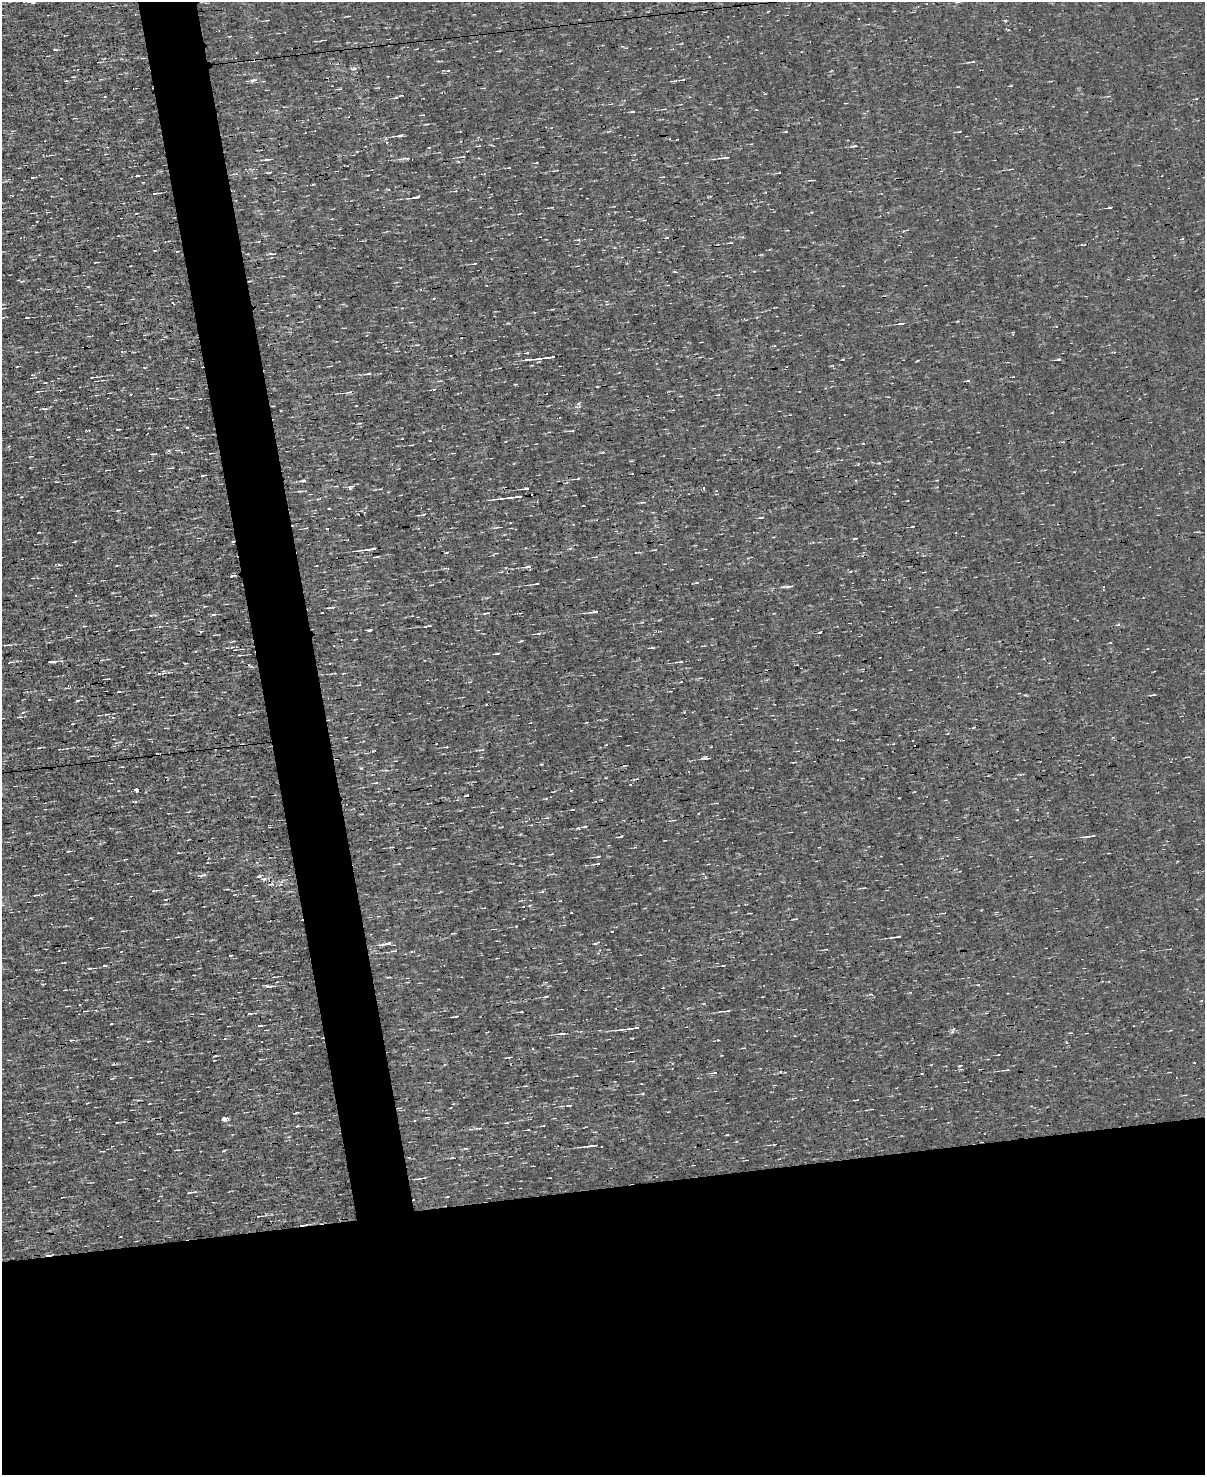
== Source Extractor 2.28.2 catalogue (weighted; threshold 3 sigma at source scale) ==
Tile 11 of 4 x 3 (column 3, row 3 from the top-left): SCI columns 2408-3610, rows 140-1612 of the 4814 x 4810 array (HDU 1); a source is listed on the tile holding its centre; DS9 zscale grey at full resolution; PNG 1207 x 1477 px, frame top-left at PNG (2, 2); no overlay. Shown black and unused: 24% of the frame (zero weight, under 3 of 4 exposures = <1% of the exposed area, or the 3 px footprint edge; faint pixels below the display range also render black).
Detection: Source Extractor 2.28.2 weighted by HDU 2 'WHT'; one run over the whole footprint, this tile lists its part. Background -5.64e-04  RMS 0.04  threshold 0.181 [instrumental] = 3 sigma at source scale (4.5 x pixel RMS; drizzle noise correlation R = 1.50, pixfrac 1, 0.05/0.05 arcsec/px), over >= 5 px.
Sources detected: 151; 8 cosmic-ray / hot-pixel residue — not listed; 2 inside a brighter listed object's ellipse — not listed separately; the other 141 listed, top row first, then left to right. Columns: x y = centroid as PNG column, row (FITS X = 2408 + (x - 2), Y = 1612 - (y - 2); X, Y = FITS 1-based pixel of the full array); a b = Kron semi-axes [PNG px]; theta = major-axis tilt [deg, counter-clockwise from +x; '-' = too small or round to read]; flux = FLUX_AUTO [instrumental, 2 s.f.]
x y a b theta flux
33 2 5 3 - 3.6
1005 20 4 3 - 4
55 50 5 2 - 5
972 62 9 3 4 7.4
354 68 6 5 - 9.3
253 80 10 5 23 11
682 80 10 3 7 6.2
339 89 6 2 5 4.1
105 97 4 3 - 3
633 111 6 3 2 4.6
959 132 4 3 - 2.6
400 136 9 3 7 13
854 146 7 3 4 6.3
462 157 9 2 7 6.1
406 158 10 4 3 11
725 158 13 2 4 9.5
267 159 9 3 4 7
509 168 4 2 - 2.9
270 172 5 3 - 3.6
779 173 3 2 - 2.4
137 176 4 3 - 6.3
33 177 5 2 - 3.9
388 189 3 3 - 6.6
154 193 5 3 - 4.6
416 197 9 3 12 12
1110 208 5 3 - 4.1
37 221 2 2 - 2.2
1183 239 3 3 - 9.8
730 243 7 2 6 4.7
273 254 10 3 -1 6.6
754 271 3 3 - 2.6
26 318 4 2 - 6.3
901 323 7 3 4 8.5
1056 326 3 3 - 4.2
527 353 6 2 12 3.1
550 357 31 3 7 33
1059 359 3 3 - 40
368 374 6 4 4 7.2
92 377 3 2 - 2.8
37 392 4 2 - 3.4
349 392 7 4 11 7.4
579 406 7 4 73 7.8
44 409 7 3 -7 5.9
187 427 4 3 - 3.3
118 429 4 2 - 4.3
68 437 3 2 - 3.2
430 441 2 2 - 2.8
202 475 5 2 - 3.7
577 479 11 3 7 7.8
303 481 9 3 4 8.2
352 487 9 4 29 9.3
526 488 5 2 - 5.3
704 488 4 3 - 6
381 489 5 2 - 3.7
300 491 6 4 -5 5.7
21 497 3 2 - 3.3
514 497 27 3 6 35
329 508 3 2 - 7.1
423 515 6 3 21 4.5
761 518 5 2 - 5.3
498 527 11 2 5 5.8
912 527 4 2 - 2.5
233 541 4 3 - 5.4
370 549 19 3 6 22
655 550 6 2 5 3.4
446 553 5 3 - 3.3
377 557 9 2 10 5.2
527 567 10 4 14 11
536 584 7 2 5 5.9
790 586 11 3 8 12
594 612 9 3 8 12
213 615 7 3 2 5.9
428 626 6 3 2 4.9
131 630 4 3 - 3.8
370 630 5 3 - 6
201 631 4 3 - 7.2
820 632 4 3 - 3.3
539 633 7 4 17 7.3
497 653 6 2 12 4.7
54 661 7 2 -8 6
11 662 7 2 3 4.9
680 662 8 3 4 7.7
163 672 8 6 23 12
359 685 5 2 - 3.5
119 692 4 2 - 3.8
1154 695 5 3 - 4.7
78 700 4 3 - 3.9
446 747 4 3 - 3.6
481 750 8 4 2 7.1
707 758 9 4 2 11
541 764 4 2 - 2.9
361 768 4 4 - 4.3
136 790 4 3 - 26
717 803 5 2 - 3.3
1089 836 11 3 9 11
620 837 7 2 13 5.2
598 857 7 3 10 4.8
597 864 6 3 5 5.6
264 879 8 5 6 11
470 891 4 2 - 3.6
542 892 7 3 9 5.9
166 899 4 2 - 3.8
944 913 4 2 - 3.1
795 919 7 2 10 4
897 937 10 2 8 11
387 944 15 4 10 20
595 944 5 3 - 4.1
394 951 7 4 -4 5.9
231 955 3 2 - 3.1
105 965 5 3 - 5.3
723 965 4 2 - 2.8
90 968 5 3 - 3.7
268 986 10 4 -6 10
64 990 4 2 - 3
546 996 8 3 12 5.7
727 1011 10 3 8 9.7
250 1013 7 3 8 5.5
456 1016 4 2 - 3.3
259 1026 5 2 - 4.8
631 1028 22 3 7 27
563 1033 11 4 6 13
71 1040 6 3 11 4.7
533 1048 3 2 - 3.4
214 1056 7 2 18 4.3
633 1061 6 3 0 4
1007 1070 6 3 -1 5.6
714 1073 5 3 - 4.4
643 1093 5 3 - 3.9
569 1105 7 3 10 5.6
399 1108 5 4 - 5.3
224 1119 5 4 - 22
415 1121 3 2 - 5.3
506 1123 5 3 - 3.4
480 1128 7 4 4 7.1
592 1145 16 3 8 17
466 1148 6 3 17 4.7
452 1158 6 3 1 3.7
423 1178 10 3 9 9.2
189 1192 7 3 4 6.2
62 1197 3 2 - 2.6
259 1216 7 2 7 6
Overlapping masked pixels (flux is a lower limit): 1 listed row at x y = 233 541
Unlisted compact peaks at least as high as the median listed source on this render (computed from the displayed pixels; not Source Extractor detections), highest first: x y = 231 576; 578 828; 297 1126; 516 926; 223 1151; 863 443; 396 97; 855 538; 1025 695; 521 641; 959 1066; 111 1024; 684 712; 434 389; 49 699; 612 931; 871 994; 373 751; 879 463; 59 564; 842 359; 1118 624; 917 361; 448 70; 313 184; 508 323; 1066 1042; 68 851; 653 648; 968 380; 727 1135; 957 321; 75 541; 899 798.